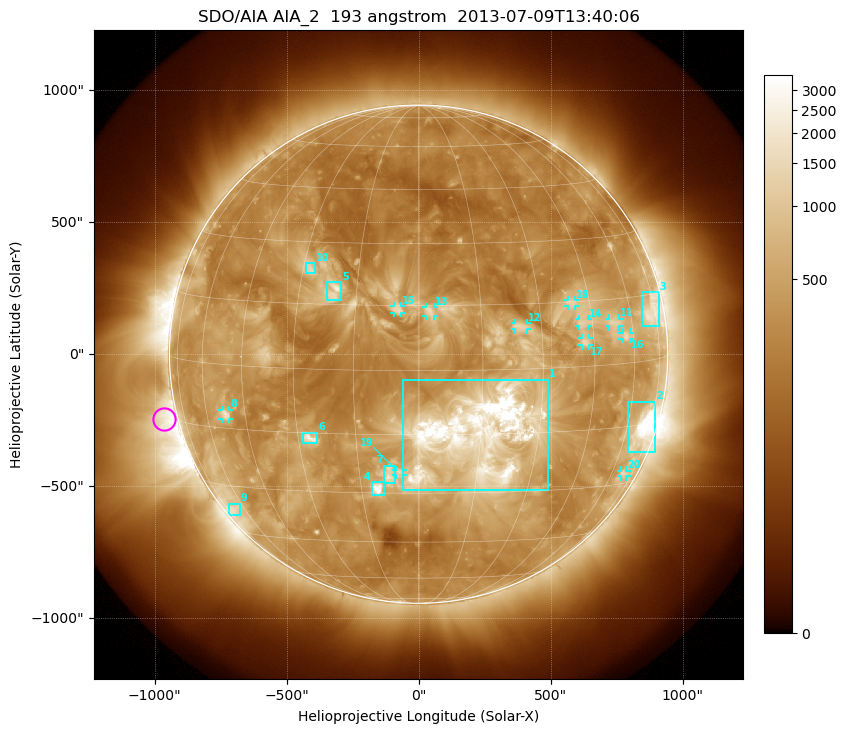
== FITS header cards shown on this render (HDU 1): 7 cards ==
TELESCOP= 'SDO/AIA'
INSTRUME= 'AIA_2'
WAVELNTH=                  193
WAVEUNIT= 'angstrom'
DATE-OBS= '2013-07-09T13:40:06.84'
CTYPE1  = 'HPLN-TAN'
CTYPE2  = 'HPLT-TAN'

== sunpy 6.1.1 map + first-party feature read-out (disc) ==
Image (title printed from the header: SDO/AIA AIA_2  193 angstrom  2013-07-09T13:40:06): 1024 x 1024 px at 2.4 arcsec/px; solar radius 944 arcsec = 393 px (full disc in frame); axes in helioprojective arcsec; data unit not stated in the header (colour bar unlabelled)
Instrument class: DISC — disc imager (sunpy class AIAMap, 193 A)
Bright regions (active regions / flare kernels): reference = the median radial profile (limb darkening/brightening removed); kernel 9 px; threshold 5 sigma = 729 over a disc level ~329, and >= 1.15x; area >= 12 px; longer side >= 9 px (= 22 arcsec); searched inside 0.97 R_sun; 22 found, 20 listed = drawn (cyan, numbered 1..; 11 of them under ~33 arcsec drawn as corner ticks so the feature stays visible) (cap 20 boxes per figure: the strongest are kept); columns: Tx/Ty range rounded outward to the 5 arcsec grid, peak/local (2 s.f.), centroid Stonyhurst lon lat
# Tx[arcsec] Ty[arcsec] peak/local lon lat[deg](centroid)
1 -60..490 -515..-95 21 +14 -15
2 795..900 -375..-180 19 +69 -16
3 845..910 105..235 6 +72 +11
4 -180..-130 -535..-485 9.8 -11 -29
5 -350..-290 205..275 5.8 -21 +18
6 -440..-385 -335..-295 6.2 -27 -16
7 -130..-85 -490..-420 4.9 -7 -25
8 -750..-715 -245..-210 5.9 -52 -12
9 -720..-675 -610..-565 4.5 -66 -37
10 -430..-390 305..345 3.8 -28 +23
11 720..760 105..135 4.2 +53 +10
12 365..410 90..120 3.8 +24 +10
13 25..60 145..180 4 +3 +14
14 610..640 105..135 3.5 +42 +10
15 -95..-65 155..185 3.5 -5 +14
16 770..800 55..85 4.3 +57 +6
17 620..645 30..60 4.2 +42 +6
18 565..595 180..205 3.5 +39 +15
19 -85..-60 -460..-440 3.5 -5 -24
20 765..790 -465..-440 3.8 +68 -27
Off-limb structures (1.02-1.3 R_sun): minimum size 162 px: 2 found; the strongest spans PA ~70..145 deg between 1.02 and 1.3 R_sun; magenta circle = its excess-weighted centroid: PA ~105 deg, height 1.06 R_sun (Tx ~-965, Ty ~-245 arcsec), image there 3.8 x the reference